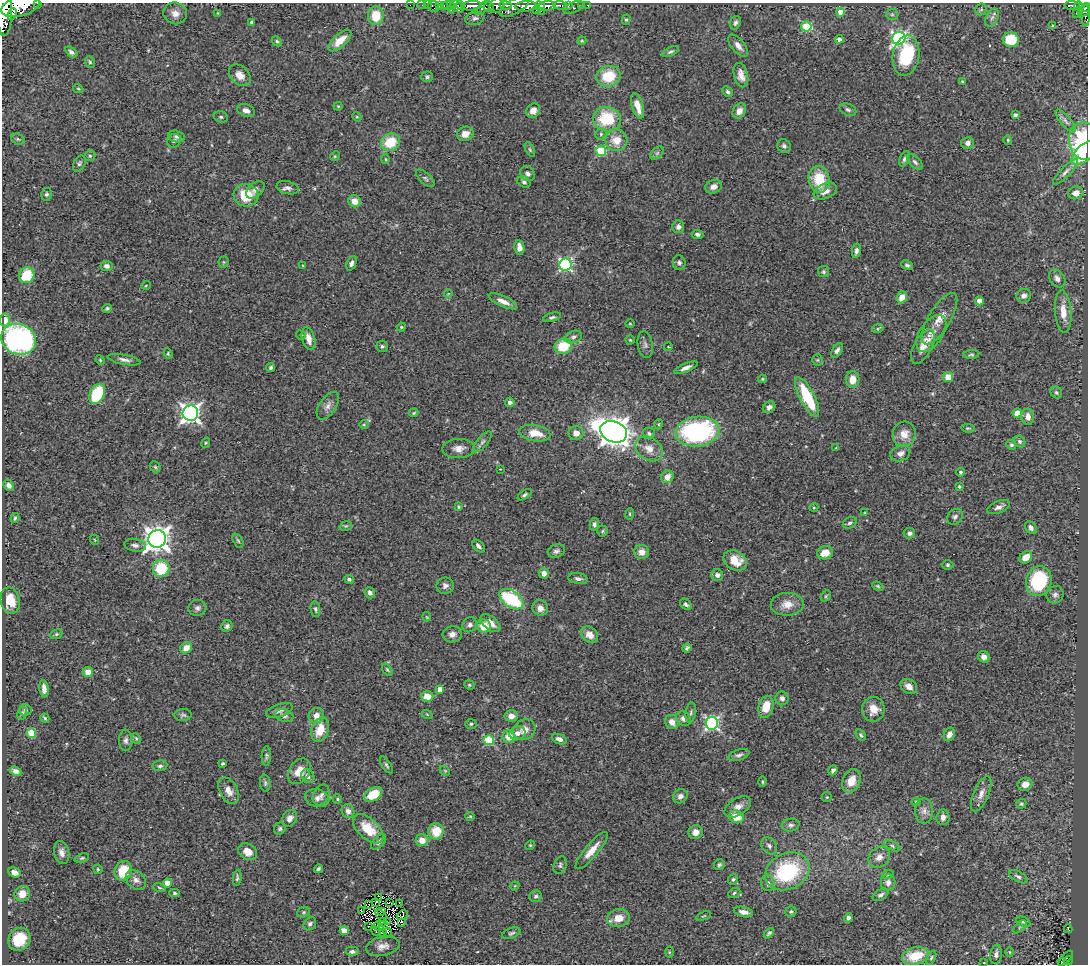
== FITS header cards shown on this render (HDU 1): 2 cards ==
NAXIS1  =                 1086
NAXIS2  =                  962

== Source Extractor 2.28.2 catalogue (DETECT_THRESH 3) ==
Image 1086 x 962 px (HDU 1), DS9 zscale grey, 1 PNG px = 1 image px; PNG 1090 x 966 px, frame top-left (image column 1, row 962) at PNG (2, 3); each listed source drawn as its Kron ellipse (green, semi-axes under 4 px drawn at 4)
Background 0.783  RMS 0.036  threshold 0.107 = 3 sigma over >= 5 px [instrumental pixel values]
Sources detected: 396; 2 with non-positive FLUX_AUTO (blend fragments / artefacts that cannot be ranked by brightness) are neither listed nor drawn; the other 394 listed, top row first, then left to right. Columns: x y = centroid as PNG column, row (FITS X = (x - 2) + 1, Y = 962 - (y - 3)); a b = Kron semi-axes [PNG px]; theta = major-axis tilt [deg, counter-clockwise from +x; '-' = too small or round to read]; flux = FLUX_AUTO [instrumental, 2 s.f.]
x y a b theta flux
37 3 2 2 - 26
410 5 2 2 - 9
422 5 2 2 - 7.4
428 5 2 2 - 11
439 5 3 2 - 10
444 5 3 2 - 25
460 5 4 3 - 190
506 5 6 4 -14 230
560 5 7 3 -3 120
568 5 3 2 - 91
582 5 2 2 - 5
588 5 3 3 - 20
1072 5 7 3 -3 180
21 6 20 10 17 3300
433 6 6 5 - 33
447 6 7 3 3 64
472 6 10 4 4 790
497 6 8 6 49 470
526 6 11 5 2 1400
540 6 5 3 - 620
547 6 8 5 7 540
1079 6 4 3 - 110
457 7 7 5 -36 490
489 7 5 5 - 220
514 7 16 7 28 610
573 7 11 5 24 80
1086 7 5 3 - 190
483 8 9 4 38 270
981 9 6 5 - 3.7
4 10 26 8 -90 2800
451 10 3 2 - 77
536 10 3 2 - 96
541 11 2 2 - 58
1084 11 7 4 46 240
841 12 4 4 - 37
175 13 12 11 - 18
218 13 4 2 - 1.9
1076 13 3 2 - 15
12 14 6 4 67 490
892 14 6 5 - 4.2
376 16 9 8 - 52
1086 16 10 4 89 72
475 18 9 6 14 7.4
992 18 9 6 62 8.9
626 20 5 4 - 3.5
251 22 4 3 - 3.2
735 23 7 5 68 5.9
1053 25 4 3 - 3.1
806 27 5 5 - 150
899 38 7 6 - 550
839 39 4 4 - 9
1011 40 8 7 - 75
277 41 5 4 - 4
340 41 14 6 41 33
582 41 4 4 - 2.6
738 46 13 6 -51 14
71 52 7 4 -37 6.1
671 52 9 4 26 5
906 56 20 13 81 150
90 62 6 4 -64 3.9
240 75 12 9 -45 22
741 75 12 7 -75 19
608 76 12 10 16 79
427 77 6 5 - 4.9
962 82 4 3 - 3.2
78 89 5 4 - 2.6
728 92 6 4 -45 4.7
338 106 4 4 - 2.5
638 106 13 5 -74 32
246 110 9 6 -19 12
848 110 9 5 -26 6.2
533 111 8 6 51 17
739 111 8 6 58 16
1015 115 4 4 - 7.8
221 117 7 5 -15 4.6
357 117 5 4 - 2.5
607 119 14 12 -6 110
1066 121 14 5 -50 9.7
465 134 8 7 - 21
601 134 6 5 - 3.9
177 136 8 5 -13 7.2
18 139 7 5 -20 4.3
616 140 11 11 - 37
1008 140 5 4 - 2.8
174 141 7 6 - 5.5
1085 141 19 15 -79 200
390 142 10 8 26 69
968 143 6 6 - 11
784 146 7 6 - 7.1
530 150 8 4 -63 3.5
601 151 5 5 - 110
657 153 8 5 45 5.2
1084 153 15 8 44 120
90 156 6 5 - 3.7
335 156 5 4 - 2.9
386 159 5 3 - 2.4
904 159 8 4 66 5.7
915 162 10 5 -45 6.5
79 163 9 5 60 5.8
1065 172 17 5 46 10
528 174 8 7 - 8
425 178 11 5 -42 6.5
819 179 13 10 -79 77
524 182 7 5 -26 5.6
713 187 8 6 21 13
288 188 11 6 -13 9.4
255 190 11 6 41 11
825 191 12 7 24 22
1076 193 8 6 13 18
47 194 6 5 - 4.9
246 195 12 11 - 68
355 201 6 6 - 24
678 227 6 6 - 9.8
697 234 6 4 -8 6.1
519 247 7 5 -82 14
856 251 7 4 79 7.5
224 262 5 5 - 3
351 263 7 4 67 7.9
679 263 7 6 - 6.7
565 265 6 6 - 400
907 265 6 4 -26 5.2
107 266 6 5 - 9.3
303 266 4 2 - 1.7
823 272 5 5 - 4.4
27 275 8 7 - 83
1057 278 10 7 -55 13
146 285 5 3 - 1.9
448 294 4 2 - 1.5
1024 296 7 7 - 9.4
902 297 6 5 - 25
503 301 15 5 -24 17
979 301 4 4 - 29
107 308 5 4 - 4.1
1063 312 21 8 -86 35
552 317 9 4 14 5.3
939 319 29 11 59 36
5 320 6 5 - 21
630 324 5 3 - 1.9
401 327 4 4 - 2.9
878 328 6 3 20 3.1
931 333 21 11 56 30
301 335 5 3 - 2
573 337 9 6 19 7.5
19 339 18 15 -21 600
309 339 11 6 -75 21
630 340 4 4 - 2.9
645 345 13 7 -80 9
382 346 6 5 - 4.8
563 346 9 7 12 75
668 347 4 3 - 1.8
923 347 19 9 62 29
837 350 8 4 57 7.6
168 354 5 3 - 2.8
971 354 8 4 4 4
100 360 5 4 - 2.8
124 360 17 5 -11 11
817 360 5 5 - 3.6
271 367 5 3 - 4.6
686 368 12 4 23 13
948 377 5 5 - 28
762 379 4 4 - 2.8
853 379 8 7 - 30
1056 392 6 5 - 4.7
97 394 10 7 64 140
807 397 22 7 -62 110
510 402 5 4 - 7.3
328 406 16 8 56 15
769 407 6 5 - 13
190 413 8 7 - 1100
414 413 5 3 - 2.4
1017 413 4 4 - 40
1028 417 8 6 -86 18
659 424 5 3 - 2.3
364 425 5 3 - 2.2
968 428 7 4 -6 3.3
614 432 14 10 -20 3000
697 432 22 15 7 420
535 433 16 8 -10 42
576 433 7 7 - 17
649 433 6 5 - 5.4
904 434 13 11 77 27
482 442 13 5 50 8.6
1020 442 6 5 - 5.6
206 443 5 4 - 2.6
1011 445 5 4 - 4.2
836 447 4 2 - 1.6
459 449 16 9 3 20
649 449 14 11 -36 25
900 453 10 7 23 13
155 467 6 4 -47 3.5
500 469 2 2 - 1.4
961 472 4 4 - 3.6
667 477 6 6 - 21
9 485 6 5 - 11
959 487 3 3 - 2.9
525 495 8 4 34 4.8
458 507 3 3 - 2.7
814 507 4 3 - 2.2
999 507 12 6 23 11
865 513 3 2 - 2.1
630 514 5 3 - 2.5
955 517 9 7 44 8.1
15 518 5 3 - 3.8
850 523 7 5 25 7
594 524 6 4 80 6.4
346 526 6 4 18 3.4
1031 527 7 5 -56 11
602 531 5 5 - 3.8
909 533 6 5 - 7.8
157 539 9 8 - 2300
95 540 5 3 - 1.8
238 541 7 4 -62 3.9
135 545 11 6 -11 10
478 546 7 4 -45 8.1
556 551 9 6 19 7.6
642 552 7 7 - 19
825 553 8 6 10 31
1026 557 7 5 40 31
735 560 12 9 -27 43
948 565 6 4 0 3.8
161 569 8 8 - 100
544 573 5 5 - 13
717 575 6 5 - 9.9
349 579 5 4 - 4.7
578 579 10 5 -9 8.6
1039 581 15 12 74 170
445 586 9 8 - 9.3
878 586 6 4 -22 3.3
370 593 6 5 - 8.3
1055 595 9 8 - 9.3
826 596 6 4 49 3.3
511 599 13 8 -34 180
10 601 13 9 -78 36
686 604 7 4 -41 5.6
787 604 16 11 1 29
197 608 9 8 - 8.5
540 608 8 7 - 14
315 609 8 4 -79 4.9
427 617 5 4 - 2.4
490 623 11 6 -39 22
470 625 8 7 - 8.6
227 626 6 5 - 6.2
484 626 7 6 - 44
56 634 6 4 21 3.6
452 634 9 8 - 13
589 635 10 7 -41 21
186 648 6 5 - 24
687 648 5 3 - 4.2
984 657 6 5 - 12
387 670 7 4 -53 3.7
88 672 5 5 - 21
469 685 5 4 - 3
909 686 9 7 -33 15
44 689 9 4 -82 14
440 689 4 4 - 19
427 696 6 5 - 28
782 698 7 6 - 8.2
766 707 11 7 76 41
873 709 12 11 - 27
25 710 6 5 - 4.8
279 710 14 6 19 11
22 713 6 5 - 4.8
691 713 10 5 82 5.7
427 714 5 3 - 2.1
183 715 8 6 4 5.5
284 716 9 6 -15 9.3
316 716 8 7 - 17
511 716 6 6 - 16
45 718 5 3 - 3.1
684 719 8 6 -38 10
672 722 7 6 - 17
712 723 6 6 - 490
471 724 5 4 - 3.6
320 729 12 8 70 42
524 730 11 10 - 20
31 733 4 4 - 72
517 733 8 6 14 13
949 734 7 5 61 15
861 735 6 4 -60 4.7
509 737 6 6 - 30
136 738 5 3 - 3.1
559 739 7 5 -21 11
126 740 10 7 88 9
489 740 5 5 - 140
739 755 11 5 18 7.6
266 756 10 4 87 5.2
223 763 3 3 - 3.7
386 765 9 4 -56 5.1
160 766 7 5 10 5.6
833 770 5 3 - 6.3
16 771 6 4 -25 8.9
299 771 14 10 54 28
445 771 6 4 -44 2.9
308 776 7 6 - 9.1
851 781 12 8 67 37
762 782 5 2 - 2.6
265 783 8 5 -82 5.1
1025 784 7 6 - 20
229 791 14 8 -62 23
373 794 10 6 30 59
981 794 19 7 67 20
321 795 11 8 63 10
680 796 7 6 - 9
827 797 5 5 - 3
317 798 12 9 -14 12
337 799 5 4 - 3.2
916 802 4 4 - 2.6
1021 804 5 4 - 4
738 807 15 8 33 18
348 811 7 6 - 11
924 811 12 9 -89 15
470 816 5 4 - 2.8
736 817 7 6 - 38
943 817 8 6 86 11
290 818 9 7 59 15
791 825 9 6 9 8.1
280 829 6 5 - 5.4
368 829 18 10 -43 56
436 831 8 7 - 44
695 832 7 7 - 16
422 840 6 6 - 27
379 842 9 5 44 8.2
530 845 5 4 - 2.9
769 846 9 7 -53 8.5
892 846 9 4 -28 4.4
592 851 24 6 50 29
248 852 10 7 -34 23
62 853 11 7 -76 15
879 857 11 9 42 19
82 858 7 4 18 3.7
560 865 9 6 69 6.5
719 865 5 5 - 4.4
98 869 5 4 - 3.1
318 869 4 3 - 4.6
123 871 10 8 67 65
787 871 23 18 26 230
15 872 6 4 -24 12
888 874 6 3 21 2.7
1018 877 10 5 -29 7.9
237 878 8 3 83 3.9
733 879 5 5 - 4.6
136 880 11 8 -44 14
167 883 4 4 - 32
768 883 8 6 -81 8.2
888 883 8 7 - 13
515 886 4 4 - 2.4
159 888 6 3 -19 2.9
175 893 5 4 - 3.7
734 893 6 5 - 4.3
22 894 8 7 - 27
881 895 8 5 32 6.9
536 896 6 6 - 6.2
379 898 3 2 - 2.2
376 902 4 2 - 1.1
389 902 3 2 - 1.5
399 903 4 2 - 4.1
369 904 3 2 - 2.7
361 910 2 2 - 1.3
381 911 3 2 - 0.99
303 912 6 5 - 3.8
743 912 10 5 -12 14
791 912 5 5 - 3.8
402 915 6 3 37 0.26
381 916 7 3 -47 0.45
704 916 8 3 22 2.8
618 918 11 9 11 33
848 918 4 4 - 6.8
387 921 3 2 - 3.1
382 922 4 2 - 3
402 922 4 2 - 3.1
1023 922 7 4 -26 4.5
310 924 7 5 51 6.7
378 926 5 2 - 2.4
368 927 3 2 - 1.1
1020 927 8 3 45 3.6
1068 929 4 2 - 2.2
344 931 4 4 - 30
376 931 5 3 - 4.3
382 932 2 2 - 1.9
388 932 5 2 - 7.2
511 933 9 5 20 5.5
769 933 6 4 45 4.6
19 939 12 10 53 58
383 946 17 9 11 18
352 952 7 5 0 6.6
669 952 6 4 -90 3
1010 952 5 3 - 2
996 954 10 5 81 8.1
915 956 14 8 12 69
931 958 7 4 64 4.3
1066 958 9 3 48 45
1068 961 4 3 - 47
984 963 3 2 - 1.2
1063 963 6 3 -25 33
At the frame edge (FLAGS 8, measured only in part): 7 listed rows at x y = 37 3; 21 6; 1086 7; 4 10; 1086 16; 1085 141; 1063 963
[2 non-positive-flux detections neither listed nor drawn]